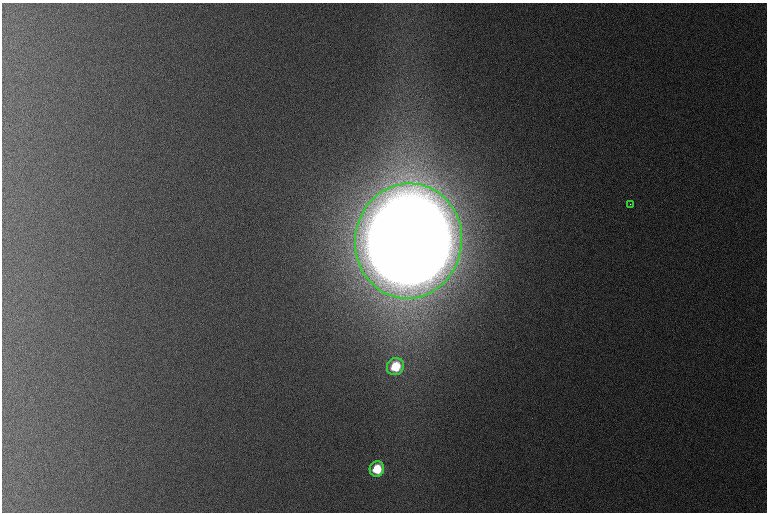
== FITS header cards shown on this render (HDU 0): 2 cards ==
NAXIS1  =                  765 /
NAXIS2  =                  510 /

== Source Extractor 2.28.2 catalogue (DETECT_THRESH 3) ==
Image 765 x 510 px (HDU 0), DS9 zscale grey, 1 PNG px = 1 image px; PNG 769 x 514 px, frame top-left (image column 1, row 510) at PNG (2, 3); each listed source drawn as its Kron ellipse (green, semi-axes under 4 px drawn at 4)
Background 1090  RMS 11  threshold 32.9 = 3 sigma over >= 5 px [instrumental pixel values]
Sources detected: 4; all 4 listed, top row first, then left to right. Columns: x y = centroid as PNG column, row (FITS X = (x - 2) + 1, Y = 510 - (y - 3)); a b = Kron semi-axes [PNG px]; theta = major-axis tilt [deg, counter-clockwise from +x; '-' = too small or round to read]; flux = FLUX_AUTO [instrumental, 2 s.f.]
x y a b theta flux
630 204 3 2 - 8.0e+02
408 241 58 53 81 2.8e+07
395 367 9 8 - 2.9e+04
377 469 8 7 - 2.2e+04